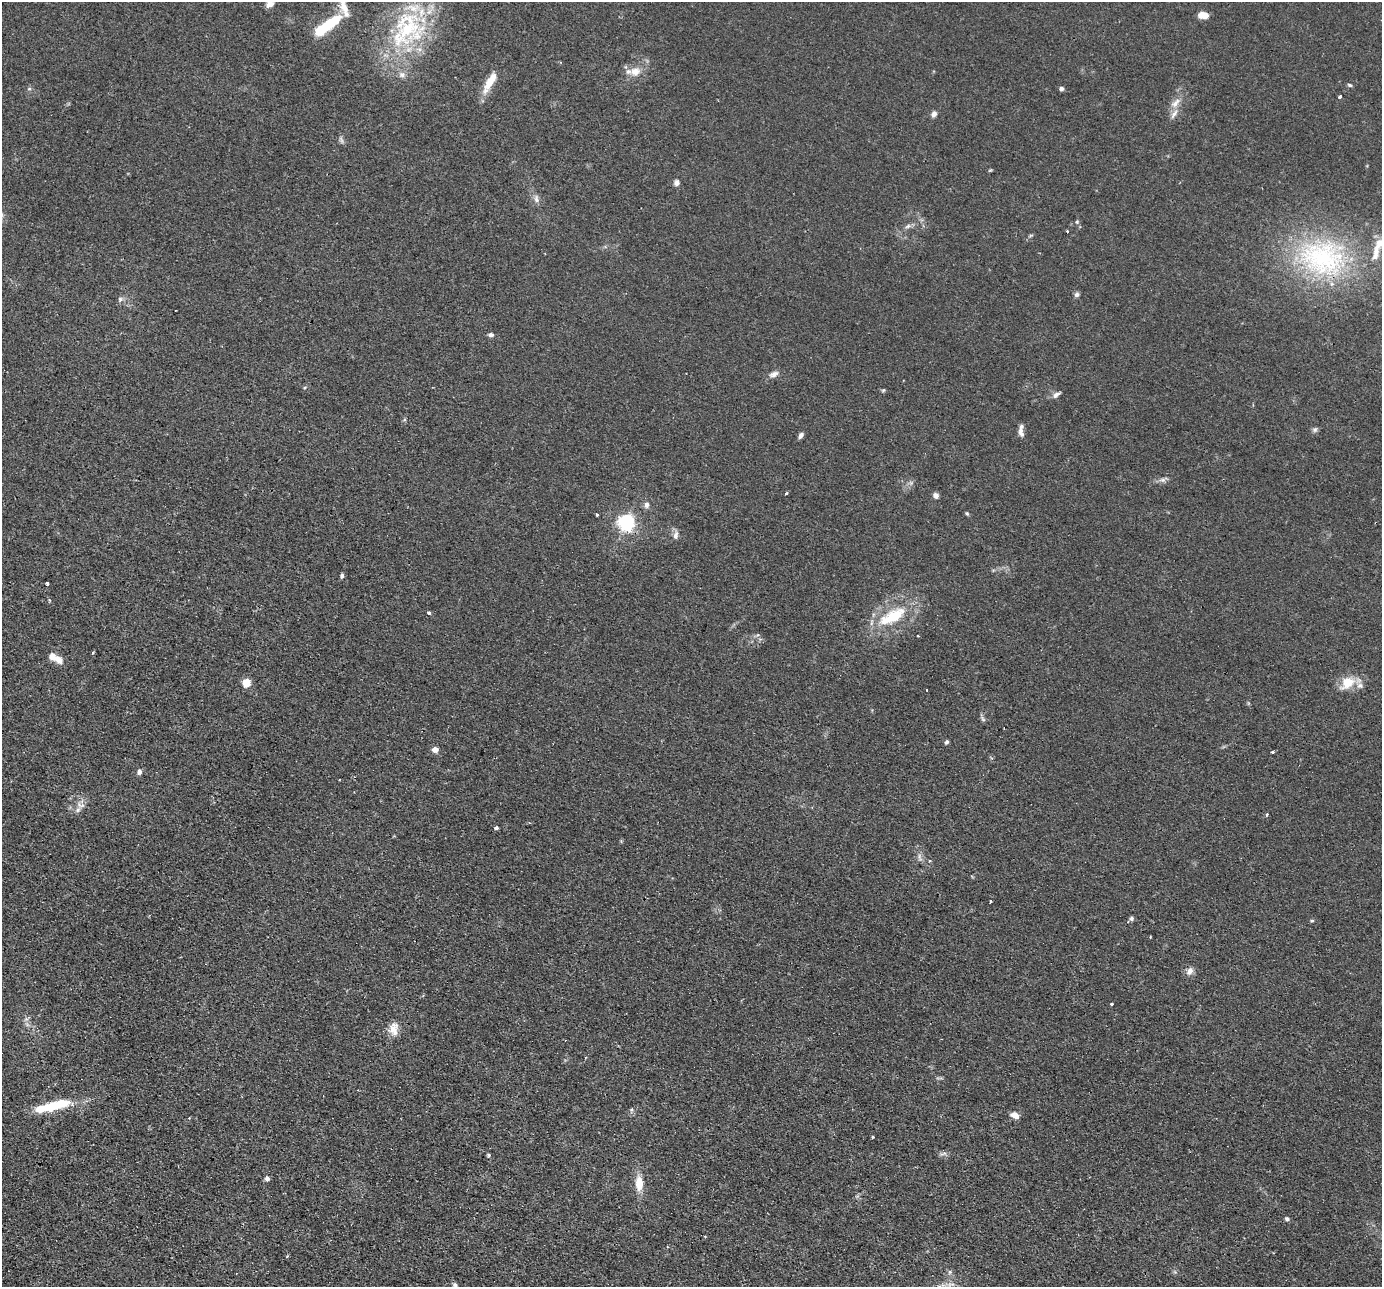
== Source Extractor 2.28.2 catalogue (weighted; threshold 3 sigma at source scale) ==
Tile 7 of 4 x 4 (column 3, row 2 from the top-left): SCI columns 2790-4169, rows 2868-4152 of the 5579 x 5601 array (HDU 1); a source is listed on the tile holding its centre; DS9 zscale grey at full resolution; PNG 1384 x 1289 px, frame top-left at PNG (2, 2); no overlay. Shown black and unused: <1% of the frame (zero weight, under 2 of 3 exposures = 3% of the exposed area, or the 3 px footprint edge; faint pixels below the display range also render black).
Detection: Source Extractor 2.28.2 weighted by HDU 2 'WHT'; one run over the whole footprint, this tile lists its part. Background 0.0305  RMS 0.0054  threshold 0.0242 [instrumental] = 3 sigma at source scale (4.5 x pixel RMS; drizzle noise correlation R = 1.50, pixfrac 1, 0.05/0.05 arcsec/px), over >= 5 px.
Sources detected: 86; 1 too faint to see at this stretch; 2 inside a brighter object's white glare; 2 cosmic-ray / hot-pixel residue — not listed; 9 inside a brighter listed object's ellipse — not listed separately; the other 72 listed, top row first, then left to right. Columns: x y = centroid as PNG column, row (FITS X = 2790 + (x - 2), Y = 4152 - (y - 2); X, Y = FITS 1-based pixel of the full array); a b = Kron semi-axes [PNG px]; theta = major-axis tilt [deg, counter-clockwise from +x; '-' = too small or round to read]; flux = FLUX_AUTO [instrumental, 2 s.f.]
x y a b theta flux
270 3 10 8 65 3.9
1202 15 9 5 -2 7.2
332 22 27 10 32 21
406 29 67 36 60 67
635 72 15 11 9 6.2
490 82 29 8 60 9.7
1350 85 6 4 -18 0.87
29 89 6 4 1 0.76
1061 89 5 5 - 1.4
1340 97 4 3 - 1.3
1175 103 17 8 46 4.4
934 114 8 7 - 1.7
990 170 6 3 18 0.55
677 183 6 6 - 2.2
536 199 11 6 -82 2.2
1077 222 6 5 - 0.82
908 226 9 5 27 1.6
1031 235 6 4 19 0.65
1323 258 71 52 -10 100
1077 295 6 5 - 1.6
120 299 6 6 - 1.3
491 335 6 5 - 1.4
774 374 13 8 22 2.5
883 390 5 4 - 0.65
1056 395 10 6 36 2.1
1315 429 7 6 - 1.3
1020 430 8 7 - 1.6
801 435 7 5 57 1.8
1162 480 10 6 3 1.9
786 493 3 3 - 0.72
936 495 7 6 - 1.9
647 505 8 7 - 1.9
967 513 5 4 - 0.68
597 515 3 3 - 0.93
626 522 6 6 - 180
676 535 11 7 81 2.3
342 576 7 4 84 1
47 584 3 3 - 1.8
49 600 5 3 - 0.58
429 613 4 3 - 1.7
892 616 37 14 28 25
93 653 4 3 - 0.67
58 660 10 7 -47 4.4
1347 682 19 15 36 9.9
246 683 5 5 - 19
927 690 3 2 - 0.62
983 719 7 4 -38 0.86
947 742 5 5 - 0.97
435 750 8 7 - 2.5
1273 752 3 3 - 0.95
139 772 7 6 - 1.6
78 810 7 6 - 1.8
1267 814 4 3 - 0.91
496 828 4 3 - 2.5
919 857 11 4 -79 1.5
990 901 3 3 - 1.7
1131 918 6 5 - 1.1
1312 921 5 3 - 0.59
1190 971 11 8 58 2.8
1111 1004 3 3 - 0.69
393 1029 16 14 76 5.7
53 1106 38 10 16 22
1015 1115 9 6 -20 3.9
189 1118 3 2 - 0.45
873 1137 3 2 - 0.65
943 1154 12 3 10 1.2
488 1155 4 4 - 0.88
267 1178 6 6 - 1.3
639 1183 18 9 -88 8.2
1287 1219 5 5 - 1.1
287 1256 4 3 - 0.5
455 1285 7 6 - 1.2
Isophote crosses this tile's border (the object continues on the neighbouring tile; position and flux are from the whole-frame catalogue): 1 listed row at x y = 270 3